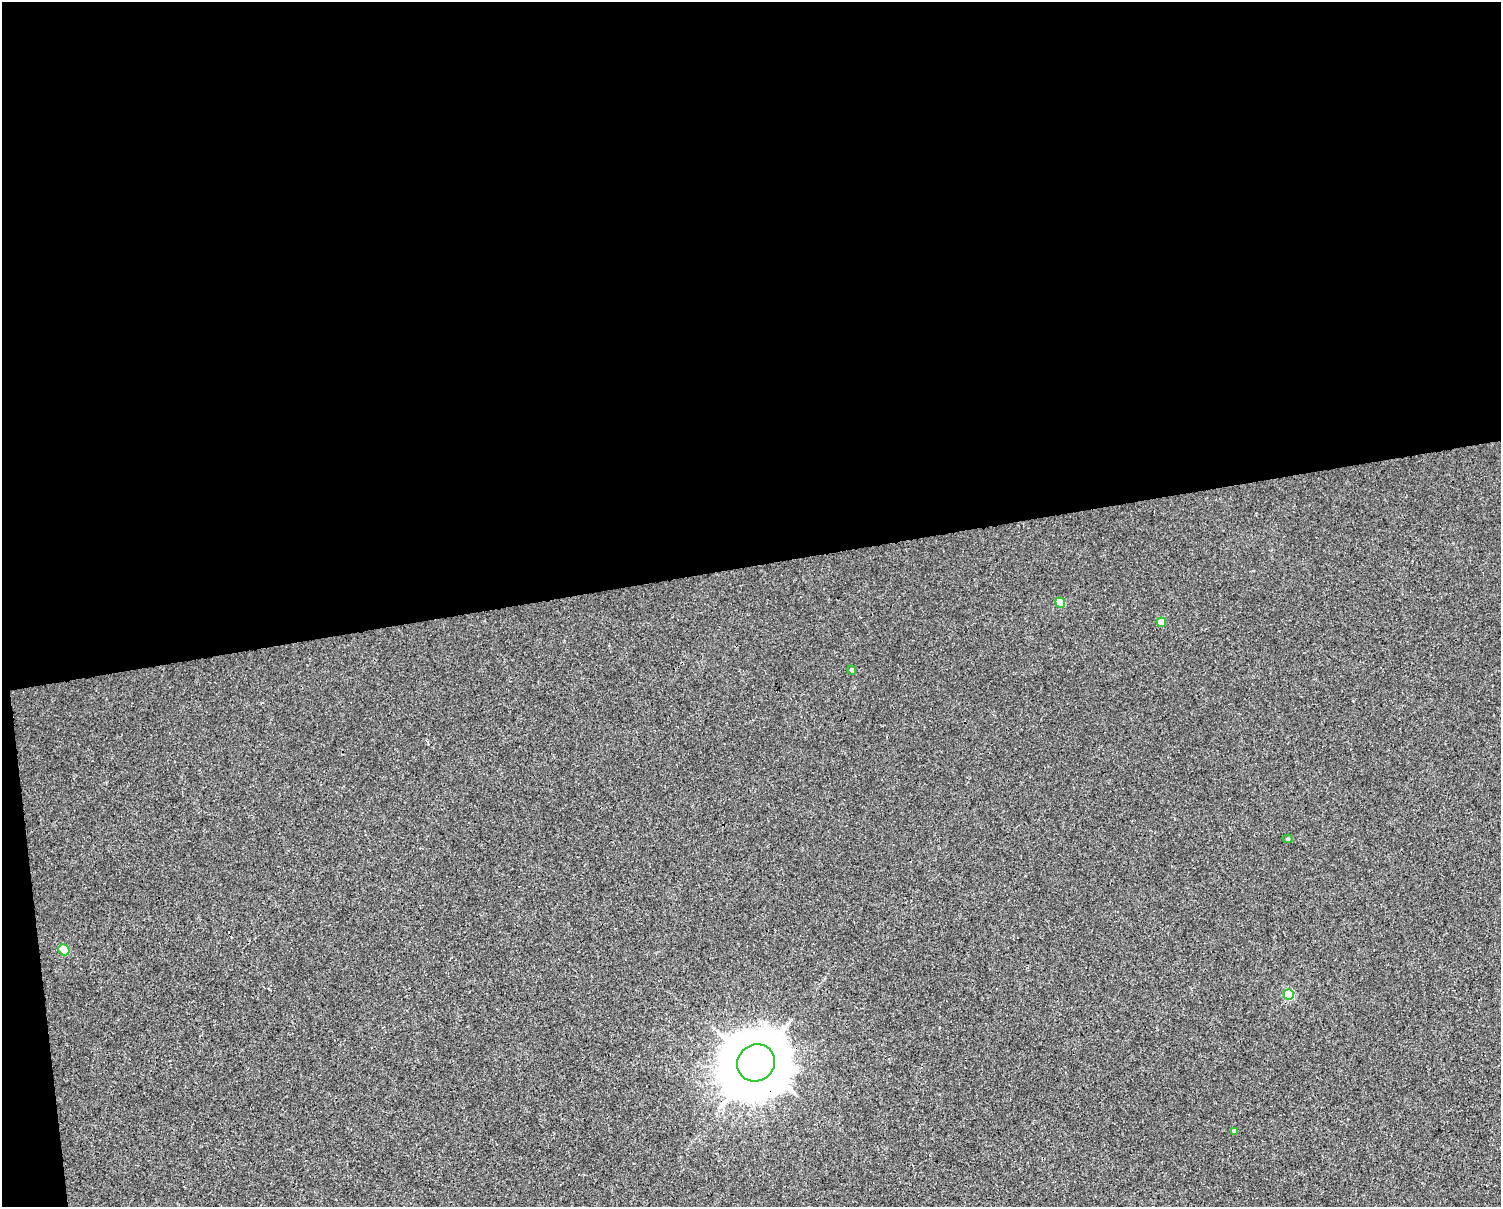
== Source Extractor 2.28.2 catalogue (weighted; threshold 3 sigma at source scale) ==
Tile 1 of 3 x 4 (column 1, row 1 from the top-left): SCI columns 25-1523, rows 3615-4819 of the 4589 x 4819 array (HDU 1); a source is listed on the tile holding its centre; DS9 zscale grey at full resolution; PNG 1503 x 1209 px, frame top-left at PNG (2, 2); each listed source drawn as its Kron ellipse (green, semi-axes under 4 px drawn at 4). Shown black and unused: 48% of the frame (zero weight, under 3 of 4 exposures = <1% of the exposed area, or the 3 px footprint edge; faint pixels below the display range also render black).
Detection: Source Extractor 2.28.2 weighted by HDU 2 'WHT'; one run over the whole footprint, this tile lists its part. Background 0.00145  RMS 0.002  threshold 0.00914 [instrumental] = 3 sigma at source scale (4.5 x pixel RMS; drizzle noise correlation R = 1.50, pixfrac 1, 0.0396/0.0396 arcsec/px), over >= 5 px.
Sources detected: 8; all 8 listed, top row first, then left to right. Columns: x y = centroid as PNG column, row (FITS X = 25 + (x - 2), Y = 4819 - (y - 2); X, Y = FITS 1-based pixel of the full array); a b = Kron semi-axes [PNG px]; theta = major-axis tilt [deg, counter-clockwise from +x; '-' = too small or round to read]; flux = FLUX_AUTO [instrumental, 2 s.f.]
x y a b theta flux
1060 603 5 5 - 3.9
1161 622 5 4 - 3.1
852 670 4 4 - 0.62
1288 839 5 4 - 0.3
64 950 6 5 - 7.7
1289 995 5 5 - 10
756 1063 19 18 - 1400
1234 1131 4 3 - 0.51
Overlapping masked pixels (flux is a lower limit): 1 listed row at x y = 756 1063